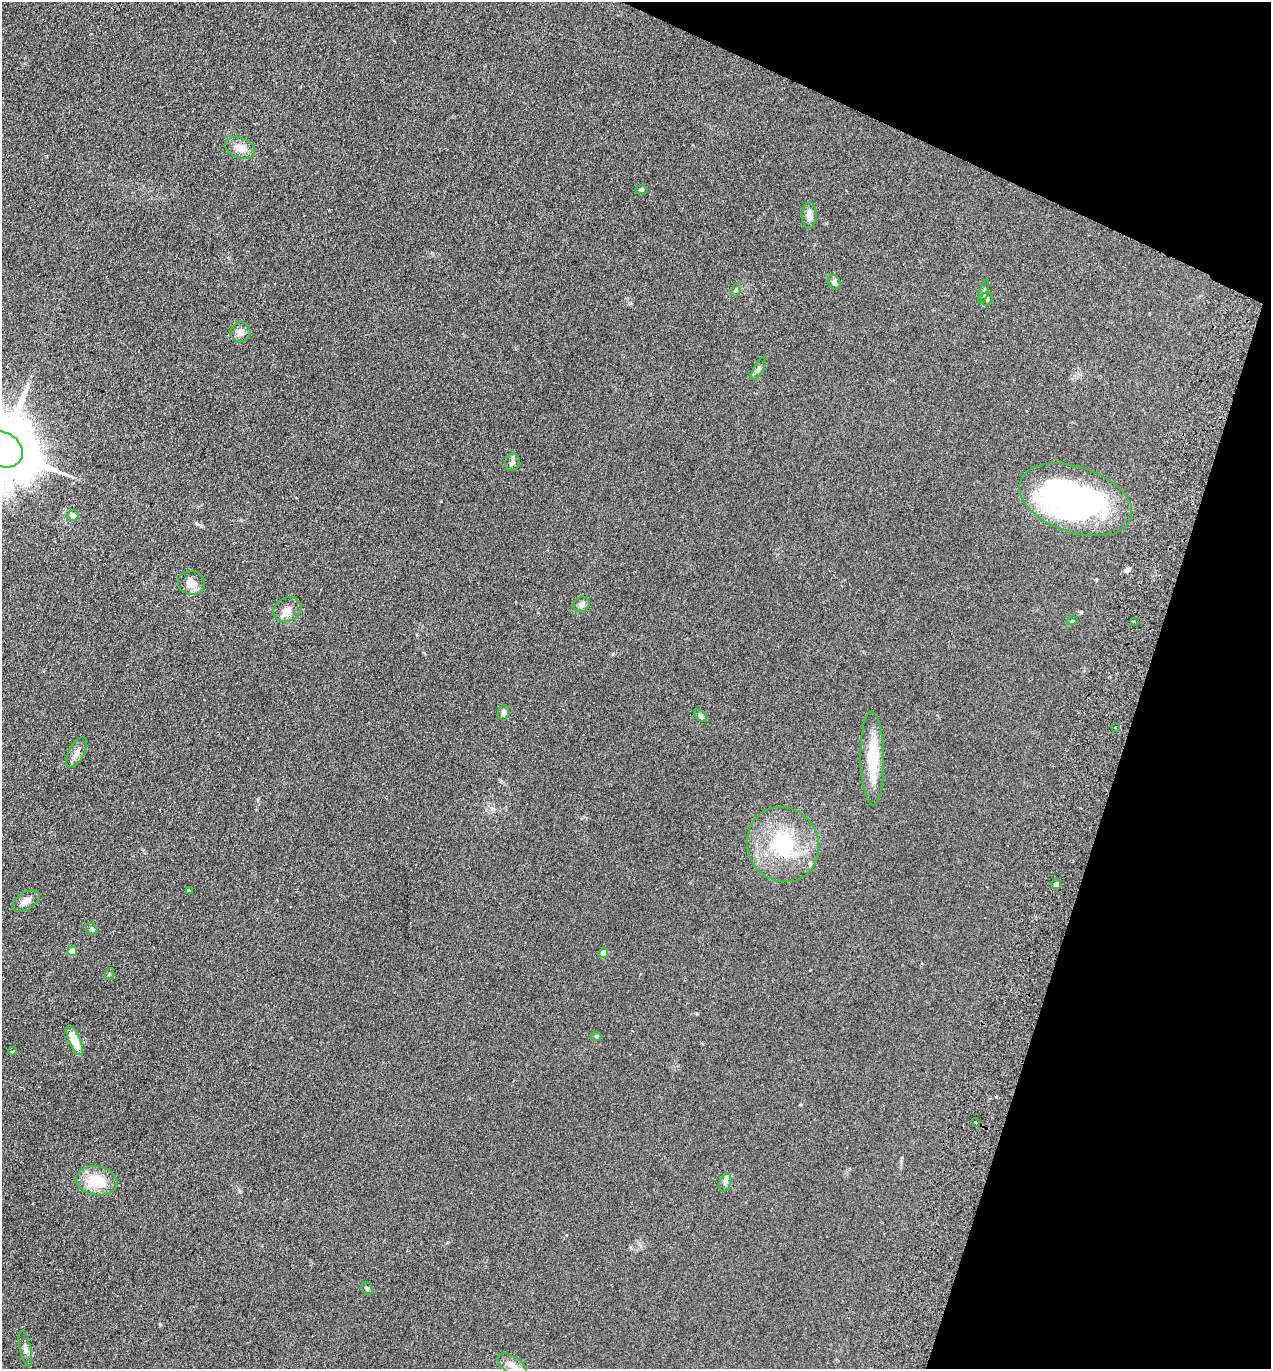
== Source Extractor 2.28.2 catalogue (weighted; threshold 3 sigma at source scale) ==
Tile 8 of 4 x 4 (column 4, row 2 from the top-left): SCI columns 4000-5268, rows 2757-4123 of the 5591 x 5514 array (HDU 1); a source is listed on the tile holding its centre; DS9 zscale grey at full resolution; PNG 1273 x 1371 px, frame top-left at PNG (2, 2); each listed source drawn as its Kron ellipse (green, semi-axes under 4 px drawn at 4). Shown black and unused: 16% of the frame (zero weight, under 2 of 3 exposures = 3% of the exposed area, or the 3 px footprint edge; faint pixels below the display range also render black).
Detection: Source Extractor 2.28.2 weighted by HDU 2 'WHT'; one run over the whole footprint, this tile lists its part. Background 0.098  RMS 0.01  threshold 0.0465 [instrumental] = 3 sigma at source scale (4.5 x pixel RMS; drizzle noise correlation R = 1.50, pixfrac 1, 0.05/0.05 arcsec/px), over >= 5 px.
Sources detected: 45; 2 inside a brighter object's white glare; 2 cosmic-ray / hot-pixel residue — neither listed nor drawn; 1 inside a brighter listed object's ellipse — not listed separately; the other 40 listed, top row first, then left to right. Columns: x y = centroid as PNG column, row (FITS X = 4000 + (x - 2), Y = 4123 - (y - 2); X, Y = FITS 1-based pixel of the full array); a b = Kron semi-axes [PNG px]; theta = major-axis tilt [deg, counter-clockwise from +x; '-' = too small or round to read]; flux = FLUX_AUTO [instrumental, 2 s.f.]
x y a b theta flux
240 148 15 10 -19 11
641 190 6 4 0 1.3
809 215 13 7 89 7.1
834 282 7 6 - 3.3
736 290 6 4 72 1.4
984 292 12 4 76 2.4
987 299 7 6 - 2.2
240 332 10 10 - 6.1
758 368 12 5 65 2.7
2 449 21 17 -29 10000
512 462 9 7 73 3.4
1076 500 59 33 -19 260
73 516 5 5 - 3.8
191 583 13 12 - 13
582 604 8 7 - 4
287 610 14 12 27 8.9
1072 621 5 3 - 0.96
1134 621 3 2 - 1.3
503 713 8 5 81 3.5
700 716 8 4 -45 1.9
1115 728 3 2 - 1.5
77 752 17 8 61 6.6
872 759 47 12 -89 39
783 844 38 35 -64 76
1056 884 5 5 - 3.7
189 891 4 3 - 1.3
26 901 15 8 33 7.2
92 929 6 5 - 1.8
72 951 5 4 - 16
604 953 4 4 - 12
109 974 6 3 72 1.1
596 1036 6 4 -1 1.2
75 1040 16 6 -67 20
12 1051 4 3 - 1.1
976 1122 4 3 - 18
97 1181 21 14 -9 33
725 1183 9 5 71 3.1
367 1288 7 5 -56 1.9
25 1349 18 5 -77 4.5
512 1365 16 8 -32 7.9
Overlapping masked pixels (flux is a lower limit): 1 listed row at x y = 976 1122
Isophote crosses this tile's border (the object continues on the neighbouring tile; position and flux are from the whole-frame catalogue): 1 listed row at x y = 2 449
Unlisted compact peaks at least as high as the median listed source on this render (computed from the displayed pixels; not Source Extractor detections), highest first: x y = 160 1324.